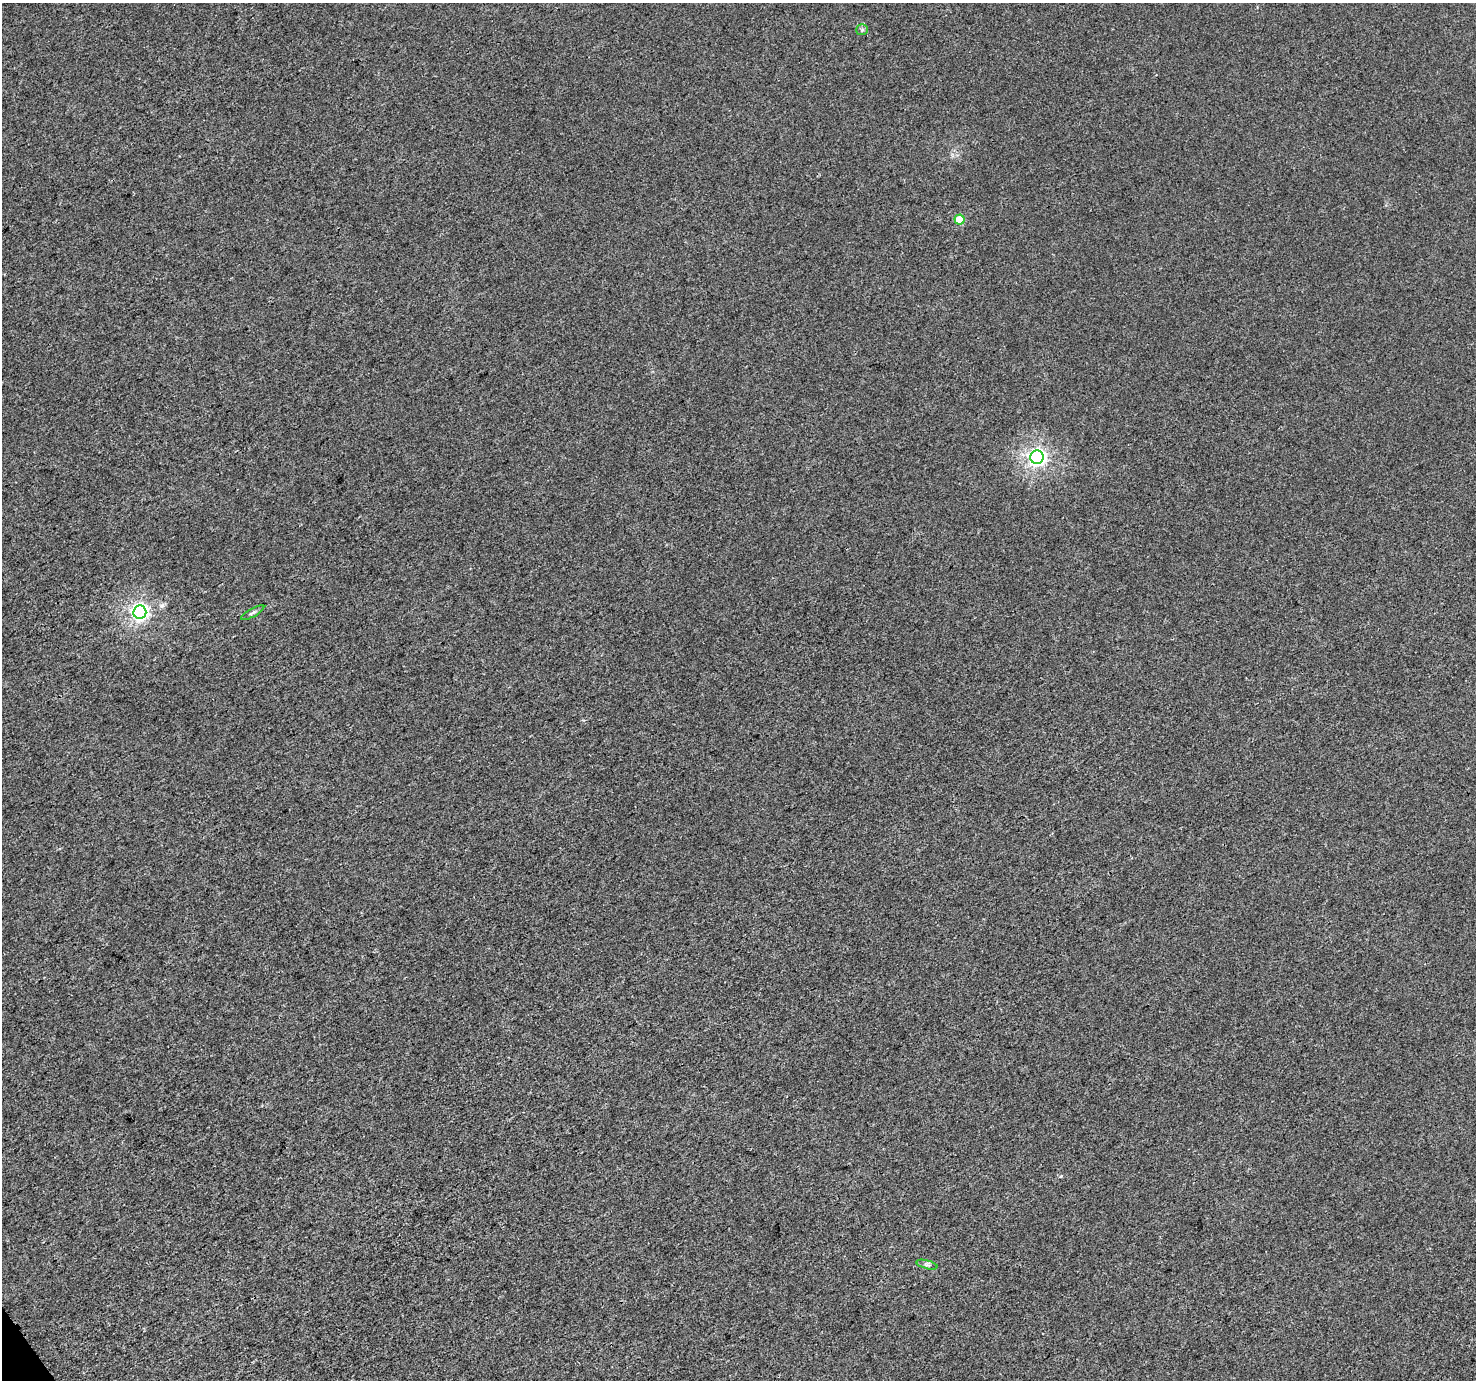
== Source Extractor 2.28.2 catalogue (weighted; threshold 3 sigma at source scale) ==
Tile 7 of 4 x 4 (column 3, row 2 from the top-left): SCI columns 2968-4441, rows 2900-4277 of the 5941 x 5860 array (HDU 1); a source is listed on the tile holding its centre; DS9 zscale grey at full resolution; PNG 1478 x 1382 px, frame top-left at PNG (2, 3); each listed source drawn as its Kron ellipse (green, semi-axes under 4 px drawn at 4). Shown black and unused: <1% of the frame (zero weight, under 3 of 4 exposures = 2% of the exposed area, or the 3 px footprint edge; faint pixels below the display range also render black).
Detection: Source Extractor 2.28.2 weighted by HDU 2 'WHT'; one run over the whole footprint, this tile lists its part. Background 5.82e-04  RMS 0.0026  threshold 0.0118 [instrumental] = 3 sigma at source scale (4.5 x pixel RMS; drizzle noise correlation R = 1.50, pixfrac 1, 0.0396/0.0396 arcsec/px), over >= 5 px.
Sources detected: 6; all 6 listed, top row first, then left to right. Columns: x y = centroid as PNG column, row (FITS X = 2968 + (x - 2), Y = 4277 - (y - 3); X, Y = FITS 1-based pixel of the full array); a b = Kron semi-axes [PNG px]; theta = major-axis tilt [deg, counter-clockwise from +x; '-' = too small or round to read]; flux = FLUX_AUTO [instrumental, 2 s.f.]
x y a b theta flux
862 30 6 5 - 0.46
960 219 5 5 - 8.6
1037 457 7 6 - 94
140 612 7 6 - 92
253 613 13 3 29 0.62
927 1265 11 3 -15 0.6